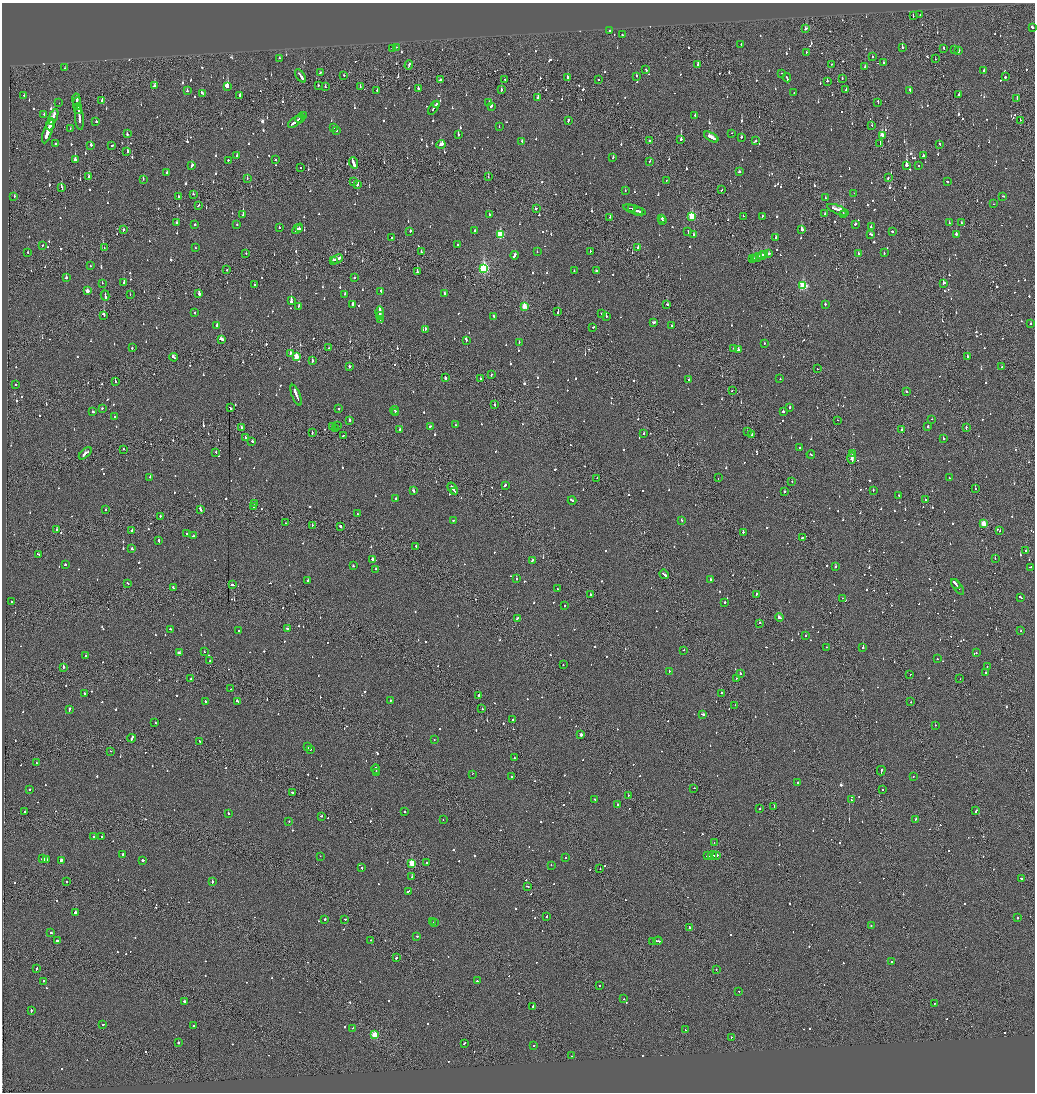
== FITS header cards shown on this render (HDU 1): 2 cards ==
NAXIS1  =                 2065
NAXIS2  =                 2180

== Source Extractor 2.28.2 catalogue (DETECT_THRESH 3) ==
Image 2065 x 2180 px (HDU 1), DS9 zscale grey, zoomed out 1/2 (1 PNG px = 2 x 2 image px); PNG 1037 x 1094 px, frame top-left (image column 1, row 2179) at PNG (2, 3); each listed source drawn as its Kron ellipse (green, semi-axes under 4 px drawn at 4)
Background -0.114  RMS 0.1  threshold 0.31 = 3 sigma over >= 5 px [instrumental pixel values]
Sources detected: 1454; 61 cannot appear on this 1/2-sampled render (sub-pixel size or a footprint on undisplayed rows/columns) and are neither listed nor drawn; of the other 1393, the 500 brightest by FLUX_AUTO listed and drawn (893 fainter detections omitted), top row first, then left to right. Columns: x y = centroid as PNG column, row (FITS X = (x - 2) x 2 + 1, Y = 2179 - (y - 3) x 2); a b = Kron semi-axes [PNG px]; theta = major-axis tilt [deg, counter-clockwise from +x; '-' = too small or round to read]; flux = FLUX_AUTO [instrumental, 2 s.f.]
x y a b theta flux
920 15 2 1 - 110
913 16 2 1 - 120
1032 27 3 2 - 300
806 29 3 2 - 150
610 31 2 2 - 190
622 35 2 2 - 210
741 44 2 2 - 120
396 47 2 2 - 110
902 47 2 2 - 170
393 48 3 2 - 220
944 48 3 2 - 120
954 49 2 2 - 140
959 51 2 2 - 140
806 52 2 2 - 170
873 57 2 2 - 170
279 58 2 2 - 98
935 59 2 1 - 130
884 62 3 2 - 380
698 64 2 2 - 430
832 64 2 2 - 110
409 65 5 2 - 310
865 67 2 2 - 100
65 68 2 2 - 140
646 70 3 2 - 130
984 71 2 2 - 110
320 73 3 2 - 130
782 73 2 2 - 110
344 75 2 2 - 130
300 76 8 2 -54 560
636 76 2 2 - 110
1005 77 2 2 - 240
568 78 2 2 - 220
787 78 4 2 - 480
505 79 2 1 - 98
598 79 2 2 - 110
842 79 2 2 - 140
440 80 2 2 - 370
827 81 2 2 - 100
318 85 2 2 - 110
154 86 3 2 - 180
227 87 4 2 - 1600
325 87 2 2 - 180
360 87 2 2 - 120
418 89 2 2 - 300
501 89 3 2 - 230
377 90 2 1 - 290
846 90 3 1 - 140
910 90 3 2 - 320
187 91 2 2 - 410
202 93 3 2 - 160
794 93 2 2 - 140
24 95 2 2 - 140
959 95 2 2 - 220
240 96 2 2 - 210
538 97 2 2 - 210
1017 98 3 1 - 410
76 100 6 2 -83 360
102 101 3 1 - 210
489 102 2 2 - 130
878 102 3 1 - 260
59 103 2 1 - 200
77 104 6 1 -89 320
436 104 3 1 - 140
491 106 3 2 - 580
434 108 8 2 57 360
78 109 5 1 - 350
44 114 2 2 - 140
695 115 2 2 - 340
303 116 2 2 - 160
53 117 8 2 69 5300
79 118 12 2 -85 1100
300 118 5 1 - 360
1020 120 2 1 - 150
568 121 2 2 - 440
96 122 2 1 - 620
295 122 8 2 36 600
50 124 6 1 70 4800
872 125 2 2 - 120
333 127 2 2 - 180
499 127 2 2 - 110
70 129 2 1 - 150
48 131 12 2 70 8000
336 131 2 2 - 380
732 133 2 1 - 180
127 134 2 2 - 440
458 134 2 2 - 200
882 135 3 2 - 430
711 137 8 2 -30 710
741 137 2 2 - 330
681 139 2 2 - 740
522 141 2 2 - 220
649 141 2 2 - 170
756 141 3 2 - 640
56 144 2 2 - 150
441 144 4 3 - 300
880 144 2 1 - 200
940 144 3 2 - 120
91 145 3 2 - 260
112 145 3 2 - 120
127 152 3 2 - 1100
237 156 2 2 - 540
924 156 4 2 - 220
613 158 2 2 - 190
75 159 3 2 - 350
228 160 2 2 - 140
275 160 2 2 - 520
650 161 2 1 - 110
353 163 6 2 -69 960
906 165 3 2 - 4100
919 165 2 2 - 120
192 166 3 2 - 270
300 168 2 2 - 100
739 172 2 2 - 120
167 173 2 2 - 230
89 176 3 2 - 340
488 177 2 2 - 110
247 178 2 1 - 110
888 178 3 1 - 260
143 179 2 2 - 98
666 181 2 2 - 110
947 181 3 2 - 190
354 182 3 2 - 130
358 185 3 2 - 800
61 187 3 2 - 270
722 190 3 2 - 170
625 191 2 2 - 110
854 193 2 2 - 110
193 194 2 2 - 170
1003 196 2 2 - 130
14 197 2 2 - 140
179 197 2 2 - 100
825 198 2 1 - 310
994 204 2 1 - 210
198 206 3 2 - 200
536 208 3 2 - 210
631 208 3 1 - 190
635 210 12 2 -18 620
838 210 11 2 -22 890
639 211 4 2 - 330
489 214 2 2 - 200
825 214 2 2 - 110
843 214 2 2 - 1600
243 215 2 2 - 680
692 216 3 3 - 1200
743 216 2 1 - 110
762 216 2 2 - 140
610 217 2 2 - 210
662 218 3 2 - 200
663 221 3 2 - 160
176 223 3 2 - 110
949 223 2 2 - 410
961 223 2 2 - 350
237 224 2 2 - 100
855 224 2 2 - 110
195 225 2 2 - 210
871 227 2 2 - 330
279 228 2 2 - 130
297 229 6 2 45 310
299 229 2 2 - 170
123 230 2 2 - 200
475 230 2 2 - 350
802 230 3 2 - 1600
410 231 2 2 - 240
688 231 3 2 - 210
892 232 2 2 - 190
871 234 4 2 - 180
956 234 2 2 - 290
500 235 4 3 - 1200
693 235 3 2 - 360
392 237 2 2 - 130
775 238 2 2 - 820
458 244 2 2 - 100
42 245 2 2 - 130
638 247 2 2 - 130
104 248 2 1 - 460
195 248 2 2 - 100
590 251 2 2 - 110
421 252 3 2 - 310
537 252 2 2 - 130
28 253 2 2 - 100
884 253 2 2 - 100
246 254 2 2 - 120
768 254 4 2 - 280
858 254 2 2 - 210
514 255 4 2 - 230
764 255 3 2 - 390
762 256 4 2 - 540
757 257 4 2 - 340
755 258 3 1 - 150
337 259 6 2 24 370
752 259 2 2 - 180
334 260 4 2 - 240
90 266 2 2 - 99
484 268 4 3 - 2900
227 270 2 2 - 280
574 271 2 2 - 120
597 271 2 2 - 110
417 272 2 2 - 170
354 277 2 2 - 370
66 278 2 2 - 360
124 282 2 2 - 560
102 283 2 2 - 130
944 283 3 2 - 190
254 285 2 2 - 270
803 286 3 3 - 1700
87 291 3 2 - 170
381 291 2 2 - 640
199 294 2 2 - 490
345 294 2 2 - 130
445 294 3 2 - 220
130 295 2 1 - 140
105 296 5 2 - 290
291 301 3 2 - 1100
352 304 2 2 - 260
667 304 2 2 - 170
825 304 2 2 - 250
299 306 3 2 - 200
524 306 3 3 - 570
558 311 4 2 - 280
195 313 2 2 - 110
380 313 7 2 -87 2700
601 314 2 2 - 120
104 315 3 2 - 420
380 315 2 2 - 1100
494 316 3 2 - 120
606 316 2 2 - 150
380 319 2 1 - 290
653 323 3 2 - 160
1031 323 2 2 - 120
217 325 2 2 - 420
672 326 2 2 - 110
593 327 2 2 - 140
425 329 2 2 - 250
221 339 4 2 - 230
466 340 2 2 - 180
519 342 2 2 - 130
764 343 2 2 - 100
132 348 2 2 - 290
328 348 2 1 - 430
733 348 2 2 - 110
738 350 2 2 - 630
290 353 3 2 - 370
967 356 2 2 - 170
173 357 4 2 - 230
296 357 3 3 - 460
312 361 2 2 - 410
349 366 2 2 - 200
1001 367 2 2 - 120
817 369 2 2 - 150
491 375 2 1 - 400
445 378 3 2 - 330
480 379 2 2 - 190
780 379 2 2 - 150
689 380 2 2 - 320
115 381 2 2 - 180
16 384 2 2 - 100
732 390 2 1 - 280
907 392 2 2 - 290
296 395 11 2 -68 890
495 404 3 2 - 550
102 408 2 2 - 190
230 408 3 2 - 190
789 408 2 2 - 140
339 409 2 2 - 150
394 410 4 2 - 310
783 411 2 2 - 800
93 412 2 2 - 180
396 413 2 2 - 190
115 417 2 2 - 150
932 419 2 2 - 210
349 420 2 2 - 430
838 420 2 1 - 190
455 425 2 2 - 120
333 426 2 2 - 530
337 426 2 2 - 550
430 426 3 2 - 180
241 427 2 1 - 130
928 427 2 2 - 230
966 428 3 2 - 160
336 429 2 2 - 590
902 429 2 1 - 170
399 430 3 2 - 570
747 431 2 2 - 140
312 433 3 2 - 150
643 434 2 2 - 280
343 435 2 2 - 160
752 435 2 2 - 100
245 437 3 1 - 180
943 439 2 2 - 140
252 441 2 2 - 270
799 447 2 2 - 220
123 449 2 1 - 120
216 452 2 2 - 250
85 453 8 2 43 510
811 454 4 2 - 220
853 454 2 2 - 520
852 458 5 1 - 25000
150 477 2 2 - 230
597 478 2 1 - 110
718 478 2 1 - 110
949 478 2 2 - 460
792 481 2 2 - 220
505 485 3 2 - 190
453 488 6 2 -53 420
975 489 2 2 - 240
413 490 3 2 - 240
873 490 2 2 - 150
455 491 2 1 - 99
785 492 2 2 - 190
899 495 2 2 - 190
396 498 2 2 - 100
572 500 4 2 - 260
925 500 2 2 - 140
255 503 2 1 - 140
254 507 3 2 - 370
106 509 2 2 - 130
200 509 3 2 - 330
357 514 2 2 - 120
160 516 2 2 - 340
454 520 3 2 - 230
681 520 2 2 - 140
285 523 2 2 - 110
984 524 3 3 - 570
312 525 2 2 - 120
340 526 3 2 - 490
57 530 2 2 - 140
132 530 2 2 - 150
1000 531 2 1 - 170
743 532 2 2 - 560
187 534 2 2 - 130
193 536 2 2 - 150
802 538 2 2 - 130
159 541 3 2 - 150
415 546 2 2 - 180
132 549 2 2 - 150
1026 551 2 2 - 110
38 554 4 2 - 250
995 558 2 1 - 110
373 559 4 2 - 520
532 561 3 2 - 200
65 564 2 2 - 170
353 566 2 2 - 250
835 566 2 2 - 480
1030 567 3 2 - 120
376 569 2 2 - 170
664 574 5 2 - 490
516 579 2 2 - 170
308 580 2 2 - 110
711 580 3 2 - 710
127 583 3 2 - 110
956 584 5 2 - 450
233 585 3 2 - 440
173 587 2 2 - 120
957 587 9 2 -53 540
558 589 2 2 - 150
756 594 3 1 - 220
590 595 2 2 - 270
1020 597 4 2 - 190
842 598 2 1 - 130
11 601 2 2 - 200
725 602 2 2 - 190
564 606 2 2 - 100
517 618 3 2 - 140
779 618 4 2 - 600
760 623 2 2 - 410
170 629 2 2 - 110
288 629 4 2 - 250
239 631 2 2 - 250
1020 631 2 2 - 170
806 636 2 2 - 150
827 647 2 1 - 120
863 647 2 2 - 500
684 650 2 2 - 140
204 652 2 2 - 98
179 653 4 2 - 250
976 653 2 1 - 100
86 656 2 2 - 150
937 659 2 2 - 140
210 661 2 2 - 150
563 665 2 2 - 100
987 666 2 2 - 100
63 667 2 2 - 470
669 671 2 2 - 190
986 673 2 2 - 120
740 674 2 2 - 370
910 674 2 1 - 110
736 678 2 1 - 99
191 679 2 1 - 140
960 679 2 1 - 180
231 689 2 2 - 190
84 693 2 2 - 110
721 693 2 1 - 220
479 695 2 2 - 710
390 700 2 2 - 460
205 701 2 2 - 600
237 701 3 2 - 240
911 702 2 1 - 110
735 705 2 2 - 270
69 709 4 2 - 510
482 709 2 2 - 120
703 714 4 2 - 280
513 719 2 2 - 110
155 723 2 2 - 130
935 725 2 1 - 270
581 735 2 2 - 120
132 738 4 2 - 310
434 740 2 2 - 150
200 741 3 2 - 240
307 747 3 2 - 140
310 749 2 2 - 100
110 751 2 1 - 100
514 758 2 2 - 260
36 763 2 2 - 130
376 769 5 2 - 310
881 771 5 2 - 250
376 772 3 1 - 150
472 774 2 2 - 290
511 776 2 2 - 140
913 776 2 2 - 140
798 782 2 2 - 2400
694 788 2 2 - 100
30 789 2 2 - 150
883 789 2 1 - 130
292 792 2 2 - 320
628 795 2 1 - 130
595 799 2 2 - 200
851 800 2 1 - 190
617 804 2 2 - 260
774 806 2 1 - 370
760 808 2 2 - 120
976 811 4 1 - 220
25 812 2 1 - 230
405 812 2 2 - 160
228 813 2 2 - 360
321 816 2 2 - 160
916 819 3 2 - 280
443 820 2 1 - 160
289 821 2 2 - 120
101 836 3 1 - 270
94 837 2 2 - 170
714 843 2 2 - 100
123 854 2 2 - 470
712 855 4 1 - 480
717 855 3 2 - 340
320 856 2 1 - 190
708 856 3 1 - 270
566 858 2 2 - 110
43 859 3 2 - 1400
46 859 3 2 - 920
61 860 3 2 - 830
143 860 2 2 - 380
412 863 3 3 - 800
427 863 2 2 - 140
551 865 2 2 - 140
362 868 3 2 - 140
600 869 2 1 - 150
412 877 2 2 - 510
1021 878 3 1 - 240
212 881 3 2 - 240
67 882 2 2 - 160
527 886 3 2 - 110
408 891 3 2 - 300
75 912 2 2 - 560
547 916 2 2 - 190
1017 918 2 2 - 330
325 919 2 2 - 150
345 919 2 2 - 150
433 922 2 1 - 120
434 923 2 2 - 120
871 926 2 2 - 230
689 927 3 1 - 140
51 933 2 2 - 190
417 936 2 2 - 150
370 940 2 2 - 100
57 941 2 2 - 300
653 941 2 1 - 150
658 941 4 2 - 270
396 958 2 2 - 180
891 962 2 2 - 210
37 968 3 2 - 130
716 969 2 1 - 260
44 981 2 2 - 130
477 981 2 2 - 120
600 986 2 1 - 230
739 991 2 2 - 150
624 999 2 2 - 150
184 1001 2 2 - 490
935 1003 2 1 - 160
532 1007 3 1 - 380
31 1011 3 2 - 210
103 1024 2 2 - 100
193 1026 2 2 - 230
353 1028 2 1 - 560
685 1030 3 2 - 130
375 1035 3 3 - 1100
731 1037 2 1 - 240
178 1043 2 2 - 2200
464 1043 3 2 - 220
534 1046 2 1 - 120
572 1056 2 1 - 110
At the frame edge (FLAGS 8, measured only in part): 1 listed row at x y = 1032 27
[893 fainter detections neither listed nor drawn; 61 sub-pixel or undisplayed-footprint detections neither listed nor drawn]